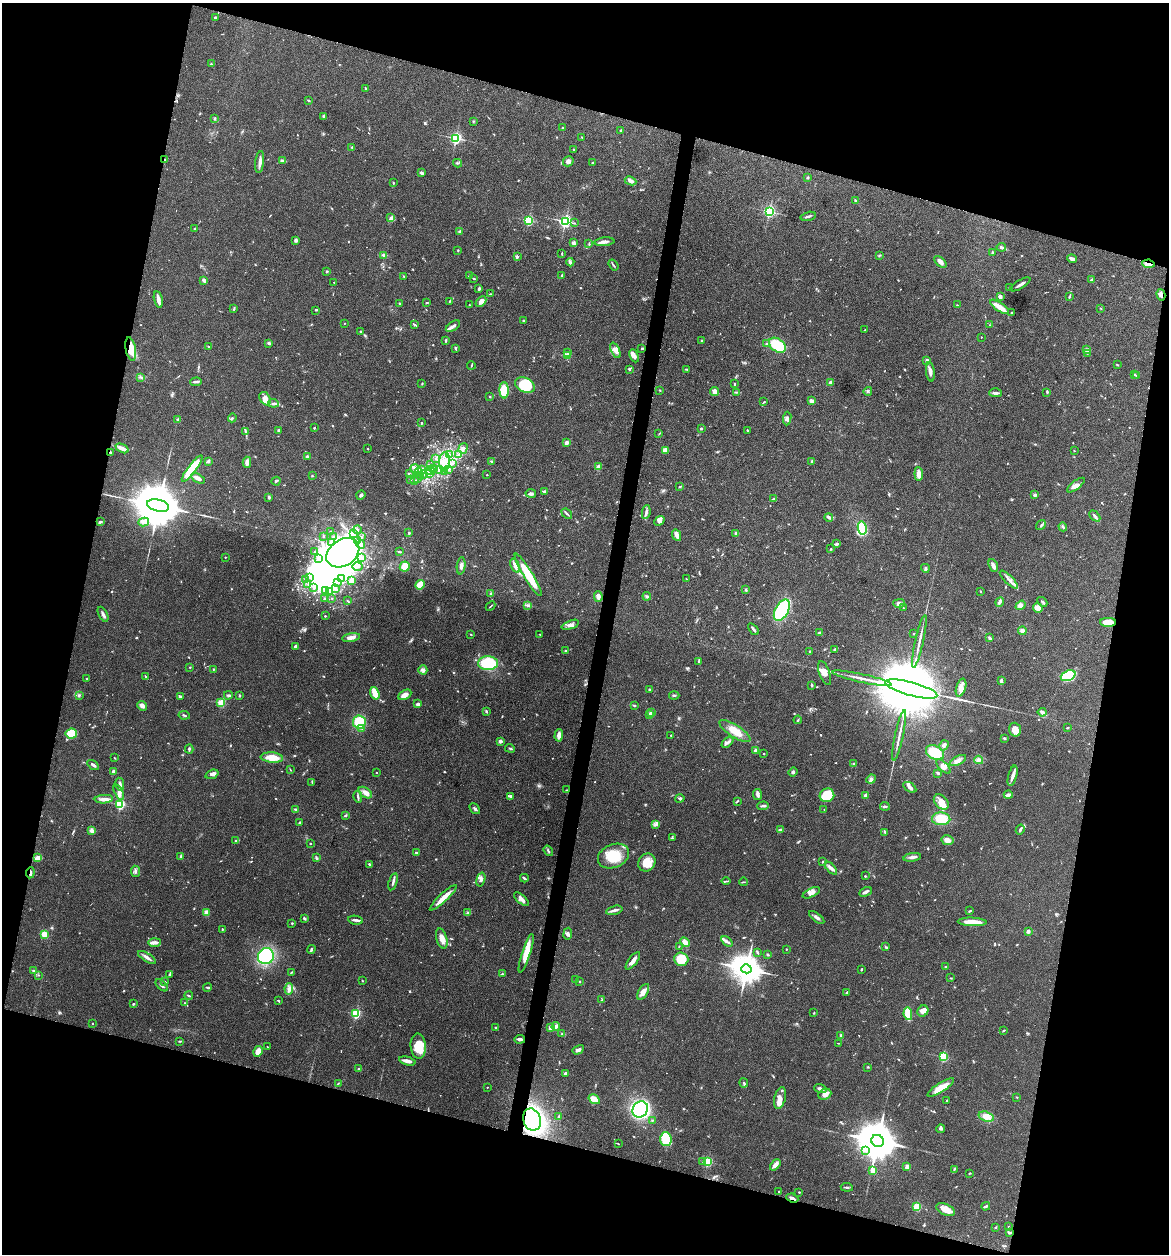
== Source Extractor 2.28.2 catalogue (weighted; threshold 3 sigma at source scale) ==
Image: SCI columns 122-4788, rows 6-5012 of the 5032 x 5014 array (HDU 1 of 3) = the unmasked area's bounding box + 8 px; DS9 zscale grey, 4 x 4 block average (1 PNG px = mean of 4 x 4 image px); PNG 1171 x 1256 px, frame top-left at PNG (2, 3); each listed source drawn as its Kron ellipse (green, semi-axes under 4 px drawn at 4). Shown black and unused: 31% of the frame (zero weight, under 3 of 4 exposures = <1% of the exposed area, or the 3 px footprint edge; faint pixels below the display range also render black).
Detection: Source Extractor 2.28.2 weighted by HDU 2 'WHT'. Background 0.0606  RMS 0.0053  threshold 0.0238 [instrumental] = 3 sigma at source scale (4.5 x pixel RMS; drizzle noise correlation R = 1.50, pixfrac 1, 0.05/0.05 arcsec/px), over >= 5 px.
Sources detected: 946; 7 too faint to see at this stretch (4 x 4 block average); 11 inside a brighter object's white glare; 4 cosmic-ray / hot-pixel residue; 2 long thin detections or spike segments (spike, bleed or trail) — neither listed nor drawn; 27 coinciding with a brighter row at this scale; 54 inside a brighter listed object's ellipse — not listed separately; of the other 841, all 500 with FLUX_AUTO >= 1.89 (the completeness limit of this list) listed and drawn (341 fainter detections not listed), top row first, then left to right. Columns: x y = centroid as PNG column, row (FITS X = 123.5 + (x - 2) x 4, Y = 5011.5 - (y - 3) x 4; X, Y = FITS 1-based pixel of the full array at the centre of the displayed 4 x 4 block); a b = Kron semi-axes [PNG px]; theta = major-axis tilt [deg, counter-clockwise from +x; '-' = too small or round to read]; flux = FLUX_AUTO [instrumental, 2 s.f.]
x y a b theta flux
215 18 3 2 - 10
211 64 2 2 - 6.3
365 88 3 2 - 3
308 100 4 2 - 2.4
324 116 4 3 - 4.6
215 118 3 2 - 2.7
473 122 2 2 - 1.9
562 128 2 2 - 2.7
621 131 3 2 - 5.6
582 137 3 2 - 1.9
456 138 2 2 - 620
352 147 2 2 - 4.1
574 149 2 2 - 3.8
165 160 2 2 - 4.2
283 161 4 2 - 12
568 161 5 5 - 10
260 162 11 2 83 16
458 163 4 2 - 4.4
593 163 2 2 - 4
422 173 4 2 - 8
808 178 3 2 - 3.8
631 181 6 4 -26 10
393 183 2 2 - 2.5
855 200 2 2 - 5.2
769 211 2 2 - 680
808 216 8 2 14 6.7
391 218 4 3 - 11
528 220 2 2 - 410
565 221 2 2 - 880
574 223 3 2 - 2
195 228 2 2 - 4.7
459 231 3 2 - 3.4
296 240 4 3 - 7.9
604 242 10 3 6 15
574 243 2 2 - 44
589 244 3 2 - 2.3
1001 247 5 3 - 7.1
458 250 2 2 - 2.4
562 253 4 2 - 2.4
992 253 3 2 - 3
384 255 3 3 - 7.9
879 255 2 2 - 2
518 257 4 2 - 3.4
1072 259 4 2 - 18
570 262 4 3 - 5.5
940 262 7 4 -39 12
1148 264 6 2 -10 19
613 265 6 2 -55 4.2
327 271 3 2 - 3.6
562 275 3 2 - 5
469 276 3 2 - 3
404 277 4 2 - 2.9
474 278 3 2 - 3.2
1091 280 2 2 - 4.2
204 281 4 3 - 7
334 282 2 2 - 3.5
1020 284 11 2 31 12
1009 287 2 2 - 2.1
479 289 4 2 - 5.6
490 294 2 2 - 1.9
1161 295 6 3 -74 12
1000 297 2 2 - 17
1069 297 3 2 - 2.6
158 300 8 2 -78 22
427 302 3 2 - 2.1
449 302 3 2 - 2.2
481 302 6 4 46 17
399 303 2 2 - 4.2
469 305 2 2 - 2
957 305 3 2 - 2.6
1000 307 11 3 -34 43
1101 308 2 2 - 2.1
234 309 3 2 - 3.6
316 310 2 2 - 2.4
1012 313 2 2 - 3.9
524 320 2 2 - 2.6
344 323 2 2 - 1.9
414 325 2 2 - 2.5
990 325 2 2 - 1.9
453 326 8 3 34 10
865 330 2 2 - 2.6
361 332 3 2 - 2.5
981 337 2 2 - 3.5
445 340 3 2 - 4.3
702 341 2 2 - 2.3
269 343 3 2 - 6.5
766 343 3 2 - 2.9
777 345 9 6 -36 150
209 346 3 2 - 1.9
456 348 2 2 - 2.6
642 348 2 2 - 8.6
131 349 12 5 -79 66
615 350 8 3 -66 12
1086 350 2 2 - 2
568 352 2 2 - 6.4
1087 353 2 2 - 2
567 356 2 2 - 110
634 356 7 4 -66 11
927 360 3 2 - 7.3
471 365 4 2 - 2.8
1117 365 3 2 - 2.6
629 369 3 2 - 5.1
686 369 3 2 - 2.9
930 372 10 3 -83 16
1134 375 2 2 - 2.6
1137 375 3 2 - 3.9
141 377 2 2 - 2.6
196 382 6 2 4 6.4
422 383 2 2 - 2.2
831 383 2 2 - 60
734 384 3 2 - 3.4
525 385 10 7 -25 120
504 390 8 4 -88 88
660 390 3 2 - 2.4
715 391 4 4 - 14
868 391 4 2 - 2.8
737 392 2 2 - 1.9
1047 392 3 2 - 2.5
995 393 6 2 0 10
490 397 2 2 - 2.4
265 399 7 5 -58 21
811 401 4 3 - 11
764 402 3 2 - 3.2
273 403 5 2 - 6.3
232 418 4 2 - 3.8
787 418 7 2 84 6.6
178 420 4 3 - 5.1
421 423 2 2 - 9.7
314 428 2 2 - 3
701 428 2 2 - 4
279 430 3 2 - 3.7
747 430 3 2 - 2.7
245 432 3 2 - 3.4
659 434 2 2 - 2.1
566 443 3 3 - 11
122 448 7 3 -25 21
463 448 5 3 - 11
368 449 2 2 - 5.9
665 450 4 4 - 18
1074 451 2 2 - 2
110 453 4 2 - 3.6
458 454 2 2 - 2
450 455 2 2 - 2.2
307 457 3 2 - 10
435 458 2 2 - 2.5
208 461 4 2 - 8.4
811 461 4 2 - 3.1
247 462 6 3 -88 15
445 462 9 5 86 30
492 462 3 3 - 4.5
453 463 2 2 - 2.5
430 465 2 2 - 2.2
598 467 2 2 - 55
192 468 16 4 52 130
434 468 2 2 - 2.2
415 469 4 3 - 8.1
421 469 3 2 - 4
439 469 2 2 - 33
448 469 3 2 - 3.7
430 470 5 2 - 5.8
419 472 4 3 - 6.8
444 472 3 2 - 2.8
410 473 2 2 - 2.6
429 473 2 2 - 3.8
423 474 2 2 - 2.8
919 474 6 3 -84 26
487 475 2 2 - 2
312 476 2 2 - 2.7
421 476 2 2 - 2.1
198 478 7 2 -32 20
410 479 2 2 - 4
417 479 3 2 - 2.3
276 481 4 2 - 3.3
415 481 2 2 - 3.6
1076 485 11 3 37 15
680 487 3 2 - 2.8
544 491 2 2 - 5.9
531 493 5 3 - 8.4
361 495 5 2 - 6.7
1035 495 2 2 - 28
269 497 2 2 - 7.3
774 499 4 2 - 3.6
158 506 11 6 -15 27000
646 512 7 3 81 8.4
567 514 6 2 -41 5.2
1095 516 6 2 -47 8.7
829 517 4 3 - 8.3
659 521 5 3 - 10
100 522 3 2 - 6
144 522 5 4 - 10
1041 525 5 2 - 4.4
1063 527 5 2 - 5.9
862 528 6 4 -79 120
357 530 4 3 - 5.4
330 531 2 2 - 3.9
409 533 2 2 - 14
353 534 3 2 - 3.9
736 534 3 2 - 7.1
677 535 6 3 -64 23
323 536 2 2 - 2.2
334 537 2 2 - 10
361 537 2 2 - 1.9
357 540 2 2 - 2.1
331 543 3 2 - 4.9
837 544 4 2 - 4.3
361 545 4 2 - 9.5
831 549 2 2 - 2.7
314 552 2 2 - 6.1
399 552 4 2 - 2
343 553 18 13 34 2200
225 557 2 2 - 4.7
318 558 2 2 - 2.9
362 558 2 2 - 3.3
993 565 7 4 -70 12
357 566 5 3 - 7.6
461 566 9 3 82 12
515 566 7 3 -67 12
405 567 5 5 - 52
925 568 4 2 - 4
528 575 24 4 -59 100
309 577 2 2 - 3.7
306 579 2 2 - 3.5
341 579 2 2 - 4.1
686 579 2 2 - 1.9
1009 579 12 2 -45 12
352 581 3 3 - 21
338 583 2 2 - 2.3
308 585 3 2 - 3.4
420 585 5 3 - 60
314 587 3 2 - 5.6
336 589 2 2 - 2.5
746 590 3 2 - 2.9
326 591 3 2 - 3.7
329 591 3 2 - 4.2
981 591 2 2 - 2.2
491 594 3 2 - 4.5
598 596 5 2 - 19
647 596 4 3 - 5
324 598 2 2 - 5.8
332 598 2 2 - 2.7
347 601 3 2 - 2.7
1000 602 5 3 - 6.1
1042 602 5 2 - 4.9
899 603 6 4 0 8.4
527 605 4 2 - 4.9
1021 605 5 3 - 7.4
490 606 5 2 - 2.9
903 608 2 2 - 2.1
1038 608 5 4 - 21
782 610 12 6 60 250
103 614 8 2 -62 10
325 616 2 2 - 2.1
1108 622 8 4 0 45
570 625 9 4 20 14
753 629 7 2 -51 9.7
1022 631 4 3 - 11
820 633 4 2 - 7.4
471 634 3 2 - 2.1
540 634 2 2 - 2.2
914 634 2 2 - 2.2
351 638 9 3 9 20
990 638 3 2 - 8.2
919 641 27 2 78 22
296 647 3 3 - 7.7
835 649 3 2 - 5.2
565 651 2 2 - 7.6
810 651 2 2 - 2.2
699 662 4 2 - 4.9
488 663 10 7 1 130
190 667 2 2 - 2.1
213 669 2 2 - 2.9
423 670 4 4 - 8.7
825 673 12 5 -70 22
1068 676 8 5 21 160
146 677 2 2 - 2.7
862 678 30 2 -12 31
87 679 2 2 - 3.6
1001 681 3 2 - 8.9
812 685 4 2 - 3.3
961 688 9 4 73 23
649 689 2 2 - 4.4
911 689 27 6 -15 85000
375 693 6 2 -72 87
79 695 3 2 - 3.7
228 695 4 2 - 5.8
405 695 7 4 30 20
674 695 5 2 - 4.1
180 696 3 2 - 3.6
239 696 3 2 - 2.5
221 703 2 2 - 210
418 704 3 2 - 13
635 705 3 2 - 2.6
142 706 5 3 - 13
486 711 3 2 - 3.7
651 712 2 2 - 8.5
1042 712 4 3 - 11
650 714 2 2 - 49
184 715 6 2 -10 4.1
798 720 4 2 - 3.8
359 722 6 6 - 83
1067 728 3 2 - 2.9
362 729 3 2 - 2.7
1015 730 7 5 -72 40
735 731 18 6 -33 49
71 734 6 5 - 110
559 735 6 3 88 20
671 735 2 2 - 2
899 735 26 2 78 21
1004 738 3 2 - 4.7
500 741 2 2 - 39
728 742 7 3 42 8.7
944 745 5 3 - 11
510 748 5 2 - 3.5
189 749 4 3 - 4.4
755 750 2 2 - 6.3
935 753 10 6 -30 92
764 754 2 2 - 2.6
115 758 2 2 - 2.3
272 758 11 5 -5 44
979 760 4 3 - 7.6
958 761 9 4 27 16
854 764 4 2 - 3.9
93 765 6 2 -33 8.7
943 766 9 4 -44 16
290 770 3 2 - 2
113 771 2 2 - 9.3
793 772 5 3 - 5.6
376 773 2 2 - 4.3
938 773 4 2 - 3.4
212 774 7 4 20 11
1013 776 10 3 75 18
871 779 5 3 - 8.5
312 782 3 2 - 2.5
120 784 7 3 -80 13
910 787 7 3 -33 10
566 790 3 2 - 2.3
119 792 8 4 -66 13
365 793 7 5 -35 16
758 795 5 3 - 11
827 795 7 6 - 100
1008 795 4 2 - 16
511 796 2 2 - 9.6
866 796 2 2 - 46
358 797 6 2 -76 6.4
680 798 5 3 - 5.6
104 799 9 3 4 17
737 801 3 2 - 2.4
941 802 9 6 -47 28
120 804 2 2 - 390
763 806 6 2 4 6.7
885 806 5 2 - 5.6
474 809 6 3 -49 5.6
824 809 2 2 - 2.6
296 810 3 2 - 3.1
345 815 3 2 - 3.3
941 819 9 6 -2 70
300 823 3 2 - 4.2
656 824 4 2 - 6.4
781 829 3 2 - 4.8
1020 829 5 2 - 6.5
92 831 3 3 - 12
885 832 3 2 - 3.3
673 838 2 2 - 2.1
236 840 2 2 - 2.1
947 840 6 5 - 14
310 844 2 2 - 2.4
548 851 5 2 - 5.8
416 853 3 2 - 5.4
181 856 3 2 - 9.6
613 856 16 11 23 78
912 857 9 3 8 9.6
38 858 4 3 - 35
316 858 3 2 - 5.4
823 862 2 2 - 2.6
647 863 9 8 - 44
369 864 3 2 - 3.3
831 868 8 3 -47 12
135 871 6 2 -83 6
30 873 5 2 - 6.6
865 876 2 2 - 3.5
524 878 4 2 - 7.4
481 879 7 4 75 12
726 881 4 2 - 3.3
393 882 9 2 74 8.9
744 882 4 2 - 2.6
865 892 6 2 27 11
811 893 9 4 26 16
443 898 18 3 43 40
522 899 9 3 -42 14
614 910 8 2 15 11
970 911 3 2 - 3.9
206 913 3 3 - 18
468 913 4 2 - 4.3
817 917 9 3 -36 9.4
304 918 3 2 - 5.4
356 920 7 2 -7 9.2
972 922 14 3 -2 50
292 923 2 2 - 2.2
222 929 2 2 - 2.6
1028 931 3 3 - 6.7
44 934 3 3 - 25
568 934 6 3 81 8.2
442 938 10 5 -73 21
154 942 6 3 1 15
685 942 5 3 - 24
727 942 6 2 -38 8
679 946 2 2 - 1.9
886 947 4 2 - 4.9
311 949 4 2 - 4.4
786 949 2 2 - 1.9
757 952 4 2 - 5.4
526 953 20 4 72 60
768 954 3 2 - 3
266 956 8 7 - 330
147 957 10 3 -32 13
681 959 7 6 - 75
633 961 10 3 53 21
946 967 3 2 - 4.2
746 969 5 4 - 7100
861 969 3 2 - 3
34 971 3 2 - 3.4
291 972 3 2 - 2.4
170 974 4 2 - 4.7
502 974 2 2 - 2.3
38 975 2 2 - 2
951 978 3 2 - 2
576 979 2 2 - 1.9
362 981 2 2 - 2.3
165 982 3 2 - 3
580 982 2 2 - 2.4
162 985 7 2 -44 6.2
208 987 4 2 - 3.9
289 989 6 4 82 11
643 992 9 4 60 19
847 992 3 2 - 3.8
189 996 4 2 - 3.3
602 1000 3 2 - 2.2
278 1001 4 2 - 2.6
185 1003 2 2 - 2.1
133 1004 2 2 - 3.5
923 1011 6 5 - 16
814 1013 2 2 - 2.4
356 1014 2 2 - 340
908 1014 6 2 -81 120
92 1024 2 2 - 4.4
556 1026 4 3 - 9.2
495 1028 2 2 - 4.5
551 1028 2 2 - 64
1004 1031 4 2 - 2.3
562 1034 3 2 - 3.3
841 1036 3 2 - 7.6
520 1039 5 3 - 9.5
180 1041 3 2 - 2.9
838 1043 2 2 - 2.1
418 1046 12 7 -86 65
267 1047 2 2 - 2.2
578 1050 6 3 29 8.8
258 1051 5 4 - 26
943 1057 2 2 - 300
407 1061 8 3 -14 16
868 1067 3 2 - 2.1
359 1069 4 2 - 4.3
565 1074 3 2 - 7.6
338 1083 3 2 - 2
744 1083 4 3 - 5.8
487 1087 2 2 - 2.2
941 1087 15 4 32 50
820 1089 6 3 -16 12
825 1094 6 5 - 18
1017 1097 3 2 - 1.9
780 1098 11 5 74 22
594 1099 6 3 -32 44
947 1101 2 2 - 8.7
640 1109 8 7 - 740
559 1117 3 2 - 9.1
986 1117 8 5 -18 29
532 1120 11 8 -69 630
652 1120 2 2 - 2
941 1129 4 3 - 6
666 1139 7 5 -87 130
878 1141 6 5 - 16000
618 1144 2 2 - 2.7
865 1150 2 2 - 3.5
702 1161 3 2 - 3
707 1162 2 2 - 350
775 1165 6 4 48 17
907 1167 2 2 - 60
954 1170 3 2 - 3.4
873 1171 2 2 - 98
970 1173 2 2 - 2.6
847 1187 6 2 -8 4.3
779 1191 2 2 - 1.9
799 1192 2 2 - 2.2
792 1198 6 2 -24 10
986 1206 4 2 - 6.2
917 1207 2 2 - 230
945 1209 10 5 -25 31
995 1227 3 2 - 2.4
1008 1227 3 2 - 2.9
1009 1233 4 2 - 4.9
Overlapping masked pixels (flux is a lower limit): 9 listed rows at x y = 165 160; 1148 264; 1161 295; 131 349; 110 453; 1108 622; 30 873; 532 1120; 792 1198
Diffuse or blended objects may show on this block-average render without a row.